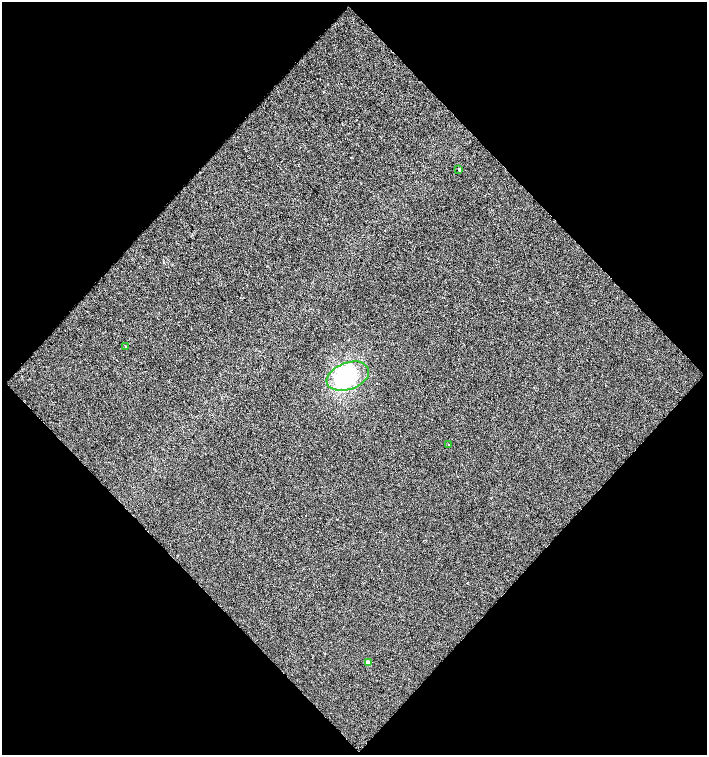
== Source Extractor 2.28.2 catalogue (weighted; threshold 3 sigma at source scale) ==
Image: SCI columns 50-1459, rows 1-1505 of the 1504 x 1505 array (HDU 1 of 3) = the unmasked area's bounding box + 8 px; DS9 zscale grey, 2 x 2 block average (1 PNG px = mean of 2 x 2 image px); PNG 709 x 757 px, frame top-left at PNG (2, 2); each listed source drawn as its Kron ellipse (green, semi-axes under 4 px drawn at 4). Shown black and unused: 51% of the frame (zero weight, under 2 of 3 exposures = <1% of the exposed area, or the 3 px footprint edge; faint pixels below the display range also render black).
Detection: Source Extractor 2.28.2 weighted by HDU 2 'WHT'. Background 0.00396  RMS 0.012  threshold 0.0522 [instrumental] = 3 sigma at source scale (4.5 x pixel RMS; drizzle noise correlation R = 1.50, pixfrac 1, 0.0396/0.0396 arcsec/px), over >= 5 px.
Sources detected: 5; all 5 listed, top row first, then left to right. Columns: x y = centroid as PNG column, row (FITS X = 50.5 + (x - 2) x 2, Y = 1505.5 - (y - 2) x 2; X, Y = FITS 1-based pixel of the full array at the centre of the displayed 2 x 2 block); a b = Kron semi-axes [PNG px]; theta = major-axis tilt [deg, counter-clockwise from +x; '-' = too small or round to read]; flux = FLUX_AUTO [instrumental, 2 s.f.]
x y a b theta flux
459 169 3 2 - 4.2
125 346 2 2 - 1.4
348 376 22 13 20 230
449 445 2 2 - 1
369 663 3 2 - 26